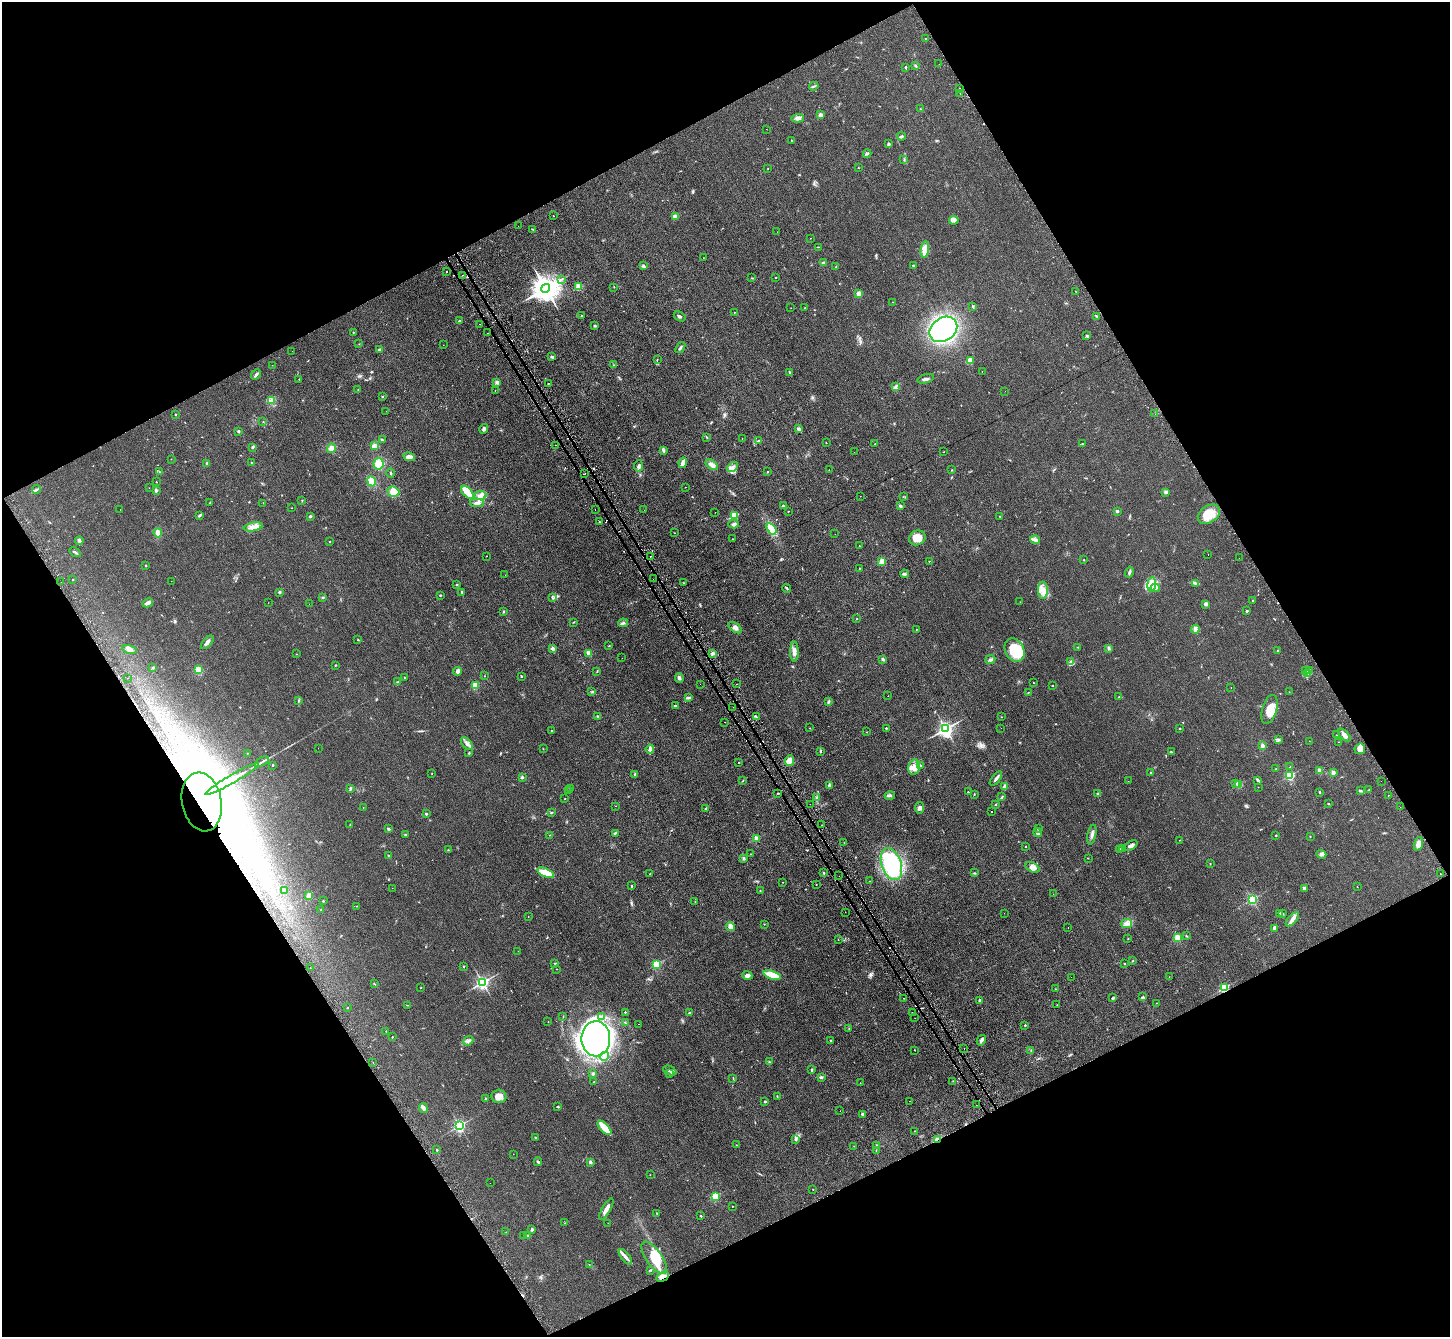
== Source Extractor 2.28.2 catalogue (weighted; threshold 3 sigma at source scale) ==
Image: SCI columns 33-5822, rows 309-5645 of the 5856 x 5815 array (HDU 1 of 3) = the unmasked area's bounding box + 8 px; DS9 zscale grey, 4 x 4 block average (1 PNG px = mean of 4 x 4 image px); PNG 1452 x 1339 px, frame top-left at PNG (2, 2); each listed source drawn as its Kron ellipse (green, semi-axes under 4 px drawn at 4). Shown black and unused: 47% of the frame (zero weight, under 2 of 3 exposures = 2% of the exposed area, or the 3 px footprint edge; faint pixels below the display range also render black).
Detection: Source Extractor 2.28.2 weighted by HDU 2 'WHT'. Background 0.0531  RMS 0.0082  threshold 0.0368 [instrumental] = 3 sigma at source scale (4.5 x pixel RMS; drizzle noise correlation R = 1.50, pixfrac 1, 0.05/0.05 arcsec/px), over >= 5 px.
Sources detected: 546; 1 too faint to see at this stretch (4 x 4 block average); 11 inside a brighter object's white glare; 27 cosmic-ray / hot-pixel residue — neither listed nor drawn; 6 coinciding with a brighter row at this scale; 7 inside a brighter listed object's ellipse — not listed separately; the other 494 listed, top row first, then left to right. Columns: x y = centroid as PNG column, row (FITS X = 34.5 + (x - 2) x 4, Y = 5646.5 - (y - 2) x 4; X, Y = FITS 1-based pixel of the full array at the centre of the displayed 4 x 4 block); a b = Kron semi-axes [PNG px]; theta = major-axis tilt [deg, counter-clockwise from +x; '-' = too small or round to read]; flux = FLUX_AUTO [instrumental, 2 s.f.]
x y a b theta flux
925 38 2 2 - 6.8
939 64 2 2 - 4.4
915 65 3 2 - 4.5
906 67 2 2 - 11
814 86 5 2 - 6.3
959 88 2 2 - 8.5
960 93 2 2 - 1.7
920 109 2 2 - 2.4
820 115 2 2 - 79
798 118 6 4 3 16
766 129 2 2 - 1.3
901 136 4 2 - 6.6
792 141 3 2 - 3.2
889 143 3 2 - 5.6
867 154 4 2 - 6.4
904 160 3 2 - 2.7
768 168 2 2 - 3.4
858 168 2 2 - 2.8
553 216 2 2 - 1.9
675 217 4 3 - 15
954 220 5 4 - 13
518 226 2 2 - 0.47
533 229 3 2 - 4.2
777 232 2 2 - 1.6
810 238 2 2 - 0.9
818 247 2 2 - 1.5
925 250 8 4 82 54
703 258 2 2 - 2.4
823 263 3 3 - 5.8
913 265 2 2 - 9.8
643 266 3 2 - 6.3
836 267 2 2 - 1.9
447 271 2 2 - 6.3
462 275 2 2 - 8
775 277 2 2 - 1.8
752 278 2 2 - 2.2
561 279 3 2 - 4.2
578 287 2 2 - 190
614 287 2 2 - 1.5
546 288 5 4 - 7000
1076 292 2 2 - 0.92
859 294 2 2 - 140
892 302 2 2 - 1.2
973 306 3 2 - 4
791 308 2 2 - 1
805 308 2 2 - 3.8
734 312 2 2 - 1.5
581 316 2 2 - 3.4
680 316 6 2 -33 8.1
1096 316 2 2 - 3
459 321 3 2 - 5.2
480 324 2 2 - 11
595 326 4 2 - 3.1
943 329 15 11 34 840
353 332 2 2 - 4.4
487 333 2 2 - 3.9
1087 336 3 3 - 6
359 344 2 2 - 1.6
443 345 2 2 - 0.88
680 348 6 2 53 7.7
379 350 4 2 - 5
292 351 2 2 - 1.6
552 357 3 2 - 14
657 360 2 2 - 2.4
970 361 4 4 - 42
272 365 2 2 - 0.86
614 365 2 2 - 1.5
982 371 2 2 - 1.2
790 372 3 2 - 5.2
256 374 5 2 - 13
299 379 2 2 - 2.4
926 379 8 3 16 14
497 382 3 3 - 11
548 383 2 2 - 37
896 387 3 2 - 6.9
358 390 2 2 - 1.1
495 390 2 2 - 1.2
1005 391 2 2 - 0.88
382 397 2 2 - 3.7
271 401 3 2 - 6.5
386 411 2 2 - 0.86
175 414 2 2 - 9.9
1155 414 2 2 - 1.2
263 422 2 2 - 2.1
484 429 5 3 - 11
798 429 2 2 - 55
238 431 3 2 - 5.2
707 437 3 2 - 3.4
742 438 2 2 - 1
382 440 3 2 - 4.5
759 441 4 2 - 6.3
826 443 2 2 - 1.8
875 444 2 2 - 2
1082 444 2 2 - 2.5
556 445 2 2 - 7.4
374 446 4 3 - 22
252 447 2 2 - 2.9
331 448 5 4 - 20
664 451 3 2 - 3.9
854 452 2 2 - 2.1
944 452 2 2 - 2.2
409 457 6 3 -12 25
171 459 2 2 - 1.7
207 463 4 2 - 4.4
251 463 3 2 - 2.6
683 463 5 2 - 49
378 464 6 5 - 74
712 465 7 4 -32 25
638 466 5 3 - 12
733 467 6 2 39 11
829 470 2 2 - 1.5
952 470 2 2 - 2.2
159 472 2 2 - 1.5
768 472 2 2 - 3.8
391 473 4 2 - 4.4
585 473 2 2 - 0.56
372 481 5 4 - 55
156 482 2 2 - 3.8
685 487 2 2 - 2.4
149 488 2 2 - 0.93
36 489 4 2 - 6.8
156 491 4 2 - 5.9
393 492 6 5 - 46
467 492 8 3 -47 150
1166 492 3 2 - 11
480 495 6 4 6 19
860 496 2 2 - 2.1
903 497 2 2 - 1.7
302 501 2 2 - 2
210 503 3 2 - 4.1
263 503 2 2 - 1.3
477 503 7 3 1 16
783 506 4 2 - 5.6
900 506 2 2 - 36
292 508 2 2 - 1.8
120 510 2 2 - 1.5
595 510 2 2 - 1.7
644 510 2 2 - 0.51
1117 511 3 2 - 8
715 512 2 2 - 0.91
788 512 2 2 - 1.2
1209 514 12 8 34 92
200 515 4 2 - 7.7
734 515 2 2 - 230
310 516 2 2 - 34
1000 516 2 2 - 2.9
599 522 2 2 - 4.9
734 524 5 3 - 11
253 527 9 3 10 28
772 529 6 3 -59 90
158 533 4 3 - 25
675 533 2 2 - 1.4
835 534 2 2 - 3.9
917 538 8 7 - 59
733 539 2 2 - 2.4
1035 540 5 3 - 13
79 541 4 3 - 12
330 542 2 2 - 4.6
859 546 2 2 - 1.3
75 552 6 2 -30 7.6
1208 554 2 2 - 0.77
487 556 2 2 - 1.1
650 556 2 2 - 2.5
1239 558 2 2 - 11
1084 560 2 2 - 1.7
882 561 2 2 - 160
929 561 2 2 - 1.4
146 565 2 2 - 2.8
860 568 2 2 - 1.6
1129 572 5 2 - 10
905 574 4 2 - 6.7
505 575 2 2 - 2.9
653 579 2 2 - 6.1
73 580 2 2 - 5.5
171 581 2 2 - 0.53
61 582 2 2 - 2.7
683 583 2 2 - 2.6
1195 583 2 2 - 3.8
1152 584 7 3 83 25
457 585 2 2 - 10
787 588 4 2 - 5.7
1155 588 4 3 - 10
1043 590 8 5 -89 34
279 592 2 2 - 6.5
462 592 2 2 - 7.7
440 595 2 2 - 4.3
323 598 3 2 - 3
552 598 2 2 - 3.2
1253 601 2 2 - 2.7
1020 602 2 2 - 1
148 603 5 2 - 25
268 603 2 2 - 0.84
309 604 2 2 - 0.92
1206 604 4 2 - 14
1247 611 2 2 - 6.9
503 612 2 2 - 2.6
857 619 2 2 - 1.5
574 622 3 2 - 2.1
623 623 5 3 - 8.7
735 628 7 4 -35 21
916 629 2 2 - 1.8
1195 629 4 4 - 12
358 640 2 2 - 7.9
207 642 8 3 48 18
609 646 2 2 - 1.4
1078 647 2 2 - 1.7
1109 648 3 2 - 4
130 649 7 4 -10 16
553 649 2 2 - 54
1015 650 12 9 -61 170
1277 651 2 2 - 7.1
794 652 10 4 -89 22
588 653 2 2 - 100
713 653 2 2 - 56
296 654 2 2 - 2.5
622 658 2 2 - 0.66
883 659 4 3 - 6.8
990 659 5 3 - 9.9
1071 661 3 3 - 6.9
335 665 2 2 - 5.5
153 667 2 2 - 3.3
199 670 4 4 - 41
1310 670 3 2 - 5.4
458 671 4 4 - 11
597 671 2 2 - 2.4
1306 671 2 2 - 32
1308 673 3 2 - 6.9
485 676 2 2 - 1.1
521 676 3 2 - 3.3
127 678 2 2 - 1.1
405 678 2 2 - 9.4
679 678 4 3 - 12
398 682 3 2 - 5.1
1034 683 2 2 - 2
700 684 2 2 - 2.2
737 684 2 2 - 3.6
475 686 2 2 - 230
1052 686 2 2 - 4.6
1231 688 2 2 - 1.1
592 692 3 2 - 1.6
1289 692 2 2 - 1.8
1028 693 2 2 - 2.6
888 696 2 2 - 1.2
1119 697 2 2 - 2.1
688 698 4 3 - 8
299 701 3 2 - 3.1
828 701 4 2 - 5.9
675 706 2 2 - 11
733 707 2 2 - 5.5
1270 709 15 7 73 75
598 716 3 2 - 5.4
756 717 2 2 - 3.1
1001 717 2 2 - 2.1
725 722 2 2 - 1.4
810 728 2 2 - 1.1
886 728 2 2 - 8.6
1001 728 2 2 - 1.7
1180 728 2 2 - 2.3
946 729 3 2 - 1800
552 731 2 2 - 11
867 732 2 2 - 1.1
1337 735 2 2 - 2.4
1344 735 8 3 -45 19
1279 740 2 2 - 4
1309 741 2 2 - 0.84
1339 742 2 2 - 1.9
467 744 8 3 -48 14
1262 746 4 3 - 9.5
318 748 2 2 - 1.1
543 749 2 2 - 1.3
650 749 4 4 - 9.8
1360 749 5 5 - 23
821 751 2 2 - 6.4
1171 752 3 2 - 3.9
247 753 2 2 - 3
469 753 2 2 - 4
789 761 5 4 - 29
262 762 8 2 30 12
738 763 2 2 - 4.3
273 765 2 2 - 9.7
920 766 4 2 - 3.9
914 767 8 5 78 33
1290 767 2 2 - 2.3
1276 769 2 2 - 1.4
1320 770 2 2 - 94
1151 773 2 2 - 4.4
1333 773 2 2 - 39
432 774 2 2 - 1.7
635 774 3 2 - 7.1
1290 775 2 2 - 510
522 777 3 2 - 5
232 779 31 2 30 70
996 779 8 2 51 13
1258 780 3 2 - 11
743 781 2 2 - 2.1
1128 781 2 2 - 0.93
1381 781 2 2 - 0.61
1236 783 3 2 - 4
1239 784 2 2 - 230
829 785 4 3 - 9.6
1004 787 3 2 - 12
1258 787 2 2 - 1.9
350 789 4 2 - 5.8
570 789 2 2 - 1.9
1369 790 2 2 - 3.3
568 791 2 2 - 2
1361 791 3 2 - 8.1
968 792 2 2 - 3.5
1320 792 2 2 - 4.1
778 793 2 2 - 2.6
974 794 2 2 - 2.9
1098 794 3 2 - 6.6
890 795 5 3 - 8.6
1388 795 2 2 - 2.8
1002 797 3 2 - 4.6
816 798 3 2 - 3
565 799 2 2 - 1.8
202 802 29 20 -78 3500
810 804 2 2 - 1.5
1329 804 2 2 - 3.5
995 805 2 2 - 3.2
616 806 2 2 - 0.97
1400 807 2 2 - 1.2
363 808 2 2 - 0.98
706 808 2 2 - 17
920 808 6 4 83 14
551 812 4 2 - 3.6
992 812 2 2 - 3.8
426 814 2 2 - 6.9
350 824 2 2 - 1.9
822 825 2 2 - 3.2
1039 828 2 2 - 5.4
388 829 3 2 - 6.9
615 833 4 2 - 5.9
1038 833 4 4 - 16
405 835 3 2 - 3.2
550 835 2 2 - 1.5
1092 835 10 2 77 14
1276 835 2 2 - 7.2
1310 837 2 2 - 1.7
756 838 2 2 - 85
1180 840 2 2 - 1.1
844 843 2 2 - 1.1
1418 844 7 4 73 27
1026 846 2 2 - 3.5
1131 846 7 3 28 15
1119 849 2 2 - 3.5
1122 849 2 2 - 6
448 850 2 2 - 3.1
750 854 2 2 - 2.4
1321 854 5 3 - 12
388 856 3 2 - 3.8
743 858 3 2 - 4.8
1088 858 2 2 - 1.3
1210 863 2 2 - 1.3
891 864 16 10 -71 480
1032 867 7 4 -26 34
546 873 9 4 -24 78
824 873 3 2 - 4.5
974 873 3 2 - 3.1
650 874 2 2 - 3.2
1440 874 2 2 - 4.6
839 876 2 2 - 0.64
870 881 2 2 - 2.1
783 882 2 2 - 1.6
816 884 2 2 - 3.5
631 886 2 2 - 9.2
1357 887 2 2 - 1.4
392 888 2 2 - 0.76
1304 888 3 3 - 9.1
285 890 2 2 - 2.5
760 891 2 2 - 2.2
1053 894 2 2 - 1.5
309 895 2 2 - 120
1252 899 2 2 - 670
323 901 2 2 - 2.2
695 902 2 2 - 1.8
356 906 2 2 - 2.3
321 910 2 2 - 4.1
845 912 2 2 - 1.9
1004 913 2 2 - 0.9
1279 913 2 2 - 3.1
1282 913 3 2 - 3.7
528 917 2 2 - 1.4
1292 919 9 3 48 22
764 924 2 2 - 2
1127 924 5 4 - 19
730 927 4 3 - 19
1068 927 2 2 - 0.91
1274 928 3 3 - 8.3
1186 936 3 2 - 3.1
1128 938 2 2 - 2.3
1178 938 2 2 - 210
838 939 2 2 - 1.4
518 951 2 2 - 0.85
1132 961 2 2 - 2.4
555 963 2 2 - 3.2
1124 963 2 2 - 2.2
656 964 2 2 - 400
463 966 2 2 - 7.1
310 968 2 2 - 1.7
556 969 2 2 - 1
747 975 5 4 - 11
772 975 9 4 -18 84
1071 977 2 2 - 1.5
1169 977 2 2 - 0.93
482 982 2 2 - 1400
374 984 2 2 - 1.9
421 988 2 2 - 2.1
1224 988 2 2 - 470
1056 989 2 2 - 1.5
1143 997 3 2 - 4.2
904 998 2 2 - 2.7
1112 998 3 2 - 5.3
980 1000 2 2 - 18
1156 1003 2 2 - 1.7
407 1005 2 2 - 1.9
1057 1005 2 2 - 1.4
347 1008 2 2 - 5.2
625 1012 2 2 - 6.9
912 1012 2 2 - 1.4
689 1013 2 2 - 3.4
602 1016 4 2 - 6.4
563 1017 2 2 - 1.1
915 1018 2 2 - 0.7
548 1022 2 2 - 1
625 1022 2 2 - 2.7
639 1024 2 2 - 3
1025 1025 2 2 - 6.5
849 1029 2 2 - 2.1
386 1031 2 2 - 2.2
392 1037 2 2 - 1.9
596 1039 18 14 -88 860
981 1040 5 3 - 13
468 1041 5 3 - 10
830 1041 2 2 - 7
964 1049 2 2 - 4.1
914 1050 2 2 - 3.7
1031 1051 2 2 - 2.4
604 1056 5 3 - 13
373 1062 2 2 - 1.1
769 1062 3 2 - 3.2
812 1070 3 2 - 7
670 1071 7 3 -24 14
593 1074 2 2 - 31
669 1074 2 2 - 1.8
821 1077 3 3 - 7.4
733 1078 2 2 - 2.5
953 1081 2 2 - 1.5
594 1082 2 2 - 2.3
860 1083 2 2 - 1.3
499 1096 7 7 - 35
777 1096 3 2 - 1.9
486 1099 2 2 - 25
910 1101 2 2 - 0.65
765 1102 2 2 - 10
976 1105 2 2 - 0.74
558 1107 2 2 - 4.4
423 1108 5 2 - 22
840 1111 2 2 - 0.65
862 1114 2 2 - 24
459 1126 2 2 - 920
604 1128 9 3 -47 94
914 1131 2 2 - 1.6
536 1138 2 2 - 3
937 1139 4 2 - 6.7
795 1140 3 2 - 5.5
736 1145 2 2 - 1.2
854 1146 2 2 - 2
877 1146 3 2 - 5.1
437 1150 2 2 - 14
876 1150 2 2 - 1.6
513 1154 2 2 - 1.1
538 1162 4 2 - 6.6
590 1162 2 2 - 42
650 1175 2 2 - 0.95
490 1183 2 2 - 0.69
813 1189 2 2 - 3.4
715 1196 2 2 - 360
732 1206 2 2 - 2.5
606 1209 12 3 60 32
656 1213 2 2 - 2.2
701 1216 2 2 - 3.9
565 1223 2 2 - 2.7
608 1223 2 2 - 1.1
532 1229 4 2 - 5.6
506 1232 2 2 - 0.78
524 1235 2 2 - 0.88
528 1236 3 2 - 5.4
625 1257 9 3 -52 17
654 1258 19 8 -55 94
589 1264 2 2 - 1.3
650 1270 3 2 - 3.3
663 1277 7 4 29 23
Overlapping masked pixels (flux is a lower limit): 4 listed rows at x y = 202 802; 1224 988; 937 1139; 663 1277
Diffuse or blended objects may show on this block-average render without a row.